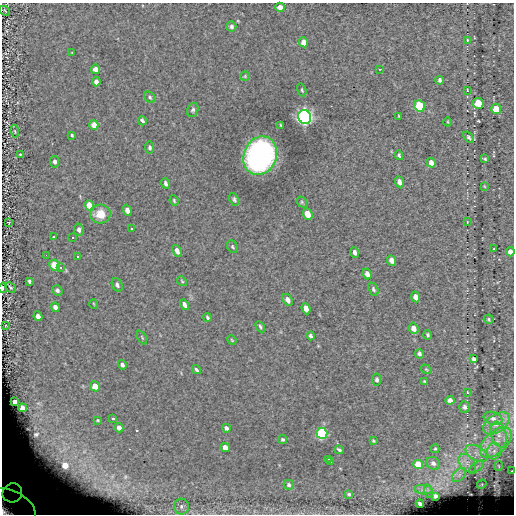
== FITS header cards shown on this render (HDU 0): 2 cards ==
NAXIS1  =                  512
NAXIS2  =                  512

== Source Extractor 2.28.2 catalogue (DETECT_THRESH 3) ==
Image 512 x 512 px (HDU 0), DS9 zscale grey, 1 PNG px = 1 image px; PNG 516 x 516 px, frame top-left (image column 1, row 512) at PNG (2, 3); each listed source drawn as its Kron ellipse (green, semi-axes under 4 px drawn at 4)
Background -1.36e-04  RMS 6.7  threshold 20.1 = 3 sigma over >= 5 px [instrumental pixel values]
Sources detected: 133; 1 with non-positive FLUX_AUTO (blend fragments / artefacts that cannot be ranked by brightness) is neither listed nor drawn; the other 132 listed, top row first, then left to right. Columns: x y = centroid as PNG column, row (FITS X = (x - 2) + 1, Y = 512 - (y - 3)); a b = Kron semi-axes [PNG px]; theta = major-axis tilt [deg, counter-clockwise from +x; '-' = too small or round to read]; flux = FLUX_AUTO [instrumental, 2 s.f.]
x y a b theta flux
280 7 5 4 - 3200
5 11 6 3 -45 510
231 26 5 5 - 1100
467 40 4 3 - 420
304 42 5 4 - 3900
72 53 3 2 - 300
96 69 4 4 - 3200
380 69 2 2 - 290
245 76 5 4 - 510
440 80 4 4 - 890
96 82 5 4 - 1800
302 90 7 3 -72 660
467 90 3 2 - 300
150 97 6 4 -47 710
478 103 5 5 - 12000
420 106 6 5 - 36000
496 109 5 5 - 7600
193 110 7 5 69 1000
399 116 3 2 - 400
305 117 7 6 - 180000
142 121 4 3 - 1300
448 122 4 3 - 380
94 125 5 4 - 3700
281 125 3 2 - 440
15 131 6 3 -81 470
72 135 4 3 - 530
469 137 6 4 -48 890
150 147 6 4 -83 940
20 155 3 2 - 380
399 155 5 3 - 680
260 156 20 16 66 110000
485 159 4 2 - 530
55 162 6 4 -82 1300
431 163 5 4 - 2300
399 182 5 4 - 2200
166 183 5 3 - 1200
484 186 4 2 - 340
234 199 6 4 -66 880
174 201 5 3 - 570
302 202 6 4 -49 680
89 205 6 4 -69 8300
127 210 5 4 - 3100
100 214 10 9 - 8000
308 214 6 4 -66 6600
9 222 2 2 - 300
467 222 3 2 - 280
132 229 3 3 - 1800
79 230 6 5 - 1400
53 237 3 3 - 13000
72 237 3 3 - 13000
232 247 7 5 -56 760
494 249 2 2 - 290
177 251 6 4 -68 2300
355 252 5 4 - 1400
510 252 4 4 - 1900
46 255 2 2 - 13000
78 257 3 3 - 13000
392 260 5 4 - 3000
54 265 5 5 - 11000
61 267 3 3 - 13000
367 274 5 4 - 2400
29 281 4 3 - 590
182 281 5 4 - 550
117 285 7 5 -62 1300
10 287 6 4 -45 630
3 288 5 3 - 1000
373 289 7 4 -65 960
57 290 5 5 - 990
415 297 5 4 - 2900
288 300 6 4 -59 2500
94 304 5 3 - 350
185 305 5 3 - 2000
55 307 5 4 - 1800
306 309 6 4 -68 3700
38 316 5 4 - 1900
207 317 4 3 - 740
489 319 5 4 - 570
6 326 3 2 - 340
260 327 6 4 -59 750
413 328 6 5 - 3500
428 335 5 4 - 660
311 336 4 3 - 960
142 337 7 3 -63 510
232 340 5 4 - 470
419 354 5 4 - 1200
474 359 4 3 - 990
122 365 5 4 - 1200
426 369 6 4 -31 500
196 370 5 3 - 830
377 380 6 4 -85 950
425 381 3 3 - 530
95 386 5 5 - 5500
467 392 4 2 - 330
450 400 4 4 - 2200
15 402 4 3 - 1300
464 407 5 5 - 1400
22 408 4 4 - 1800
113 418 3 3 - 790
493 418 9 6 -19 2100
98 420 3 3 - 430
496 423 15 9 35 5300
119 428 4 4 - 2000
226 428 4 3 - 1400
322 433 5 5 - 56000
499 435 13 7 -75 3600
283 439 4 3 - 740
373 441 4 3 - 560
496 443 19 11 44 8500
225 448 5 4 - 4200
435 449 4 4 - 590
339 450 5 3 - 830
494 451 8 7 - 2200
476 453 12 7 -30 3100
328 459 3 2 - 260
330 462 2 2 - 250
433 463 7 6 - 2000
467 463 11 7 -48 2800
418 464 5 4 - 12000
499 466 5 3 - 430
476 467 9 3 40 690
512 471 3 2 - 390
459 475 8 5 46 1700
482 484 5 4 - 440
289 485 5 5 - 860
423 490 9 4 -8 1600
428 491 7 4 -72 890
12 493 10 9 - 3500
349 494 4 3 - 730
435 496 4 4 - 1400
420 504 4 3 - 1100
181 506 8 7 - 1800
10 507 27 17 -27 72000
At the frame edge (FLAGS 8, measured only in part): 4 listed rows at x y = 510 252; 3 288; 512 471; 10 507
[1 non-positive-flux detection neither listed nor drawn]